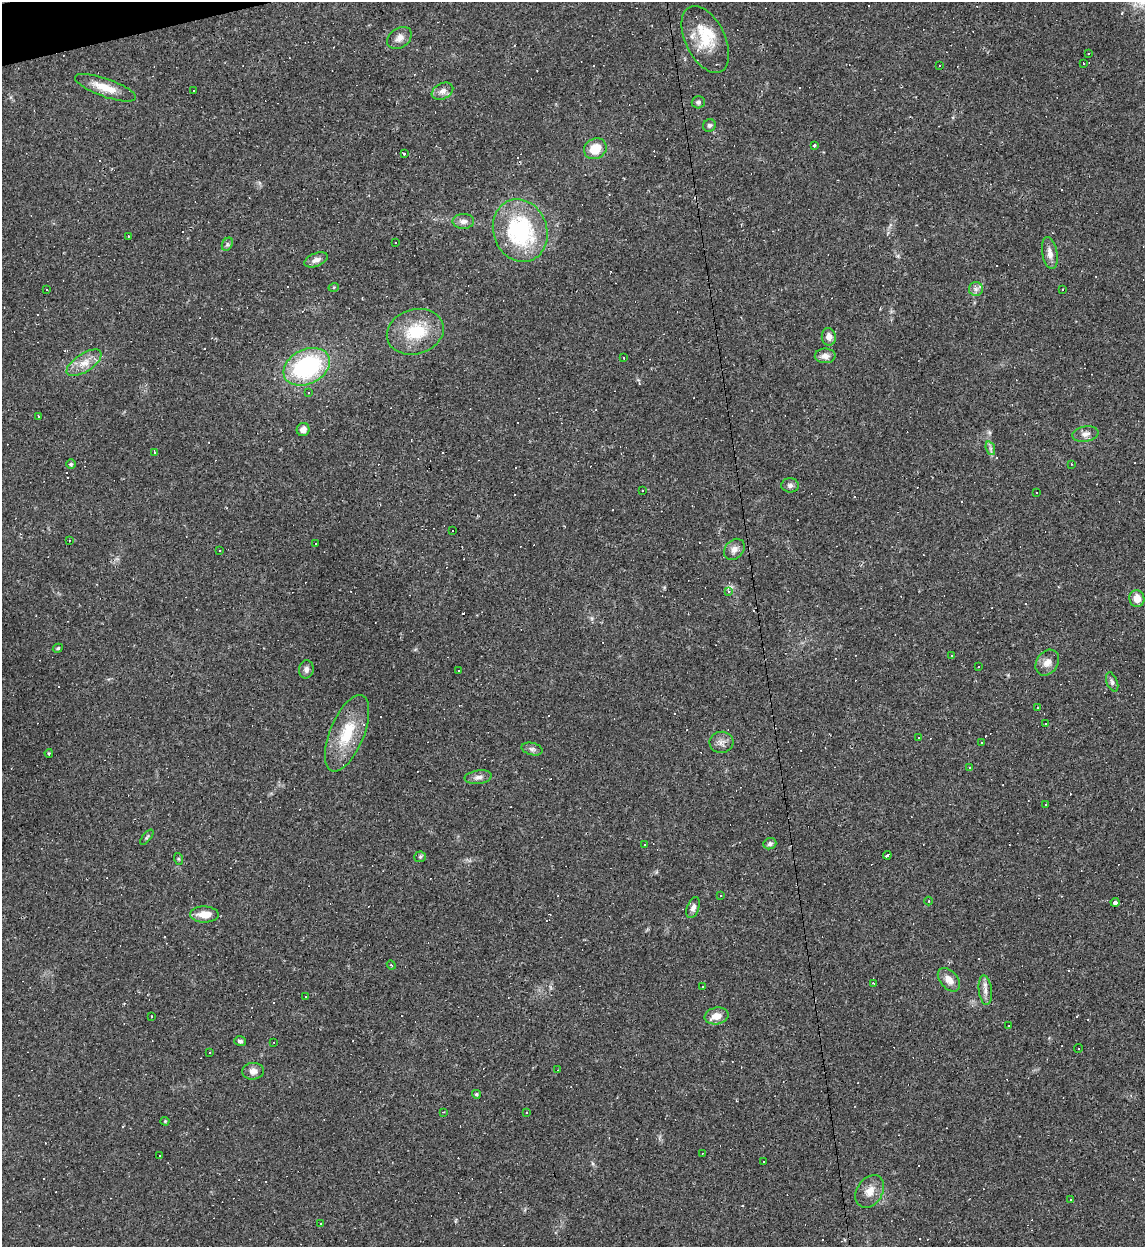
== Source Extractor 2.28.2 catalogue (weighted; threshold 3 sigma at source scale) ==
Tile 11 of 4 x 4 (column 3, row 3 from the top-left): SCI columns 2423-3565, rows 1246-2490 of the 4959 x 4984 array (HDU 1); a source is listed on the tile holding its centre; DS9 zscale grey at full resolution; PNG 1147 x 1249 px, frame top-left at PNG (2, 2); each listed source drawn as its Kron ellipse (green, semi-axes under 4 px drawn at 4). Shown black and unused: <1% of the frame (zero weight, under 2 of 3 exposures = <1% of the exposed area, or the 3 px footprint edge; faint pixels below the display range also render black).
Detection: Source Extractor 2.28.2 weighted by HDU 2 'WHT'; one run over the whole footprint, this tile lists its part. Background 0.0561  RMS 0.0052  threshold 0.0234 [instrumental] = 3 sigma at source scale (4.5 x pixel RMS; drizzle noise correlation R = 1.50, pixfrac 1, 0.05/0.05 arcsec/px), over >= 5 px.
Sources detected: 200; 93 cosmic-ray / hot-pixel residue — neither listed nor drawn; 5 inside a brighter listed object's ellipse — not listed separately; the other 102 listed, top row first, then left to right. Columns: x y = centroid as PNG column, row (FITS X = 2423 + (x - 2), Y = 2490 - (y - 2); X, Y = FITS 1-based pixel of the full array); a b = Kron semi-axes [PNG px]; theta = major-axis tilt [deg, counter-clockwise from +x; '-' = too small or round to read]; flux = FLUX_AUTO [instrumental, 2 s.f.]
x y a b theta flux
399 38 13 9 36 3.5
705 39 36 19 -64 18
1089 53 3 3 - 8.1
1083 63 3 2 - 0.77
939 66 3 2 - 0.56
106 88 32 9 -19 9.2
194 90 2 2 - 0.52
442 91 11 8 26 3
698 102 6 6 - 1.2
709 125 6 6 - 1.1
815 145 3 3 - 6.1
595 149 11 10 - 11
404 154 3 3 - 1.8
463 221 11 7 2 2.6
520 231 32 27 -71 55
128 236 2 2 - 0.4
395 243 3 2 - 0.36
227 244 7 5 62 1
1050 253 16 7 -80 3.9
316 260 12 6 22 2.8
334 287 5 3 - 0.43
47 289 3 2 - 0.57
976 289 7 7 - 1.8
1063 289 2 2 - 0.49
415 332 29 22 16 21
829 337 9 7 -83 3.4
825 356 10 7 2 3.2
624 358 3 3 - 0.88
84 363 20 9 33 6.6
307 367 24 17 26 64
309 392 3 2 - 0.58
38 416 3 3 - 1.4
303 429 7 6 - 2.9
1085 434 13 7 10 2.8
990 448 7 4 -72 1.2
154 452 3 2 - 0.32
71 464 5 5 - 0.94
1071 464 2 2 - 0.29
790 485 9 7 1 1.6
642 490 3 3 - 0.78
1036 493 3 3 - 8.3
453 530 3 3 - 1.8
69 540 2 2 - 0.44
316 543 2 2 - 0.34
734 549 12 9 47 3.2
219 551 3 2 - 0.43
728 592 4 4 - 2.1
1137 598 8 7 - 5.5
58 648 5 4 - 0.7
952 655 3 3 - 1.1
1047 663 14 10 55 4.2
979 667 3 2 - 0.75
306 669 9 7 80 2
459 670 2 2 - 0.49
1112 682 10 5 -69 1.4
1037 708 2 2 - 0.32
1045 724 3 2 - 0.79
347 733 41 17 68 20
918 737 3 3 - 1.9
721 742 12 10 6 2.9
982 742 3 2 - 0.83
532 749 10 6 -14 1.6
49 753 4 3 - 0.63
970 767 3 2 - 0.45
478 777 13 6 8 2.6
1046 804 3 3 - 1.6
147 837 9 4 51 0.88
770 844 6 5 - 1.4
644 845 3 3 - 0.87
887 855 4 3 - 1.9
420 857 6 5 - 0.83
179 859 6 4 -70 0.61
721 896 3 2 - 0.74
929 901 4 3 - 0.43
1115 902 4 3 - 2.1
693 908 11 6 70 2
204 914 14 8 -1 6.5
391 965 5 3 - 0.54
949 980 13 8 -49 4.6
873 983 3 2 - 0.45
703 986 3 2 - 0.35
985 990 15 6 -83 3
305 996 3 2 - 0.43
151 1016 4 2 - 0.35
717 1016 12 8 11 5.1
1009 1025 3 2 - 0.29
240 1041 6 4 -18 1.3
274 1042 2 2 - 0.3
1079 1048 4 3 - 2
210 1053 3 2 - 0.45
558 1070 3 2 - 0.37
253 1071 11 8 6 3.3
476 1094 4 4 - 0.84
443 1112 3 3 - 0.5
526 1112 3 3 - 0.45
165 1121 4 4 - 0.49
703 1153 3 2 - 0.5
160 1155 2 2 - 0.44
764 1162 2 2 - 0.36
870 1191 17 12 57 6.1
1071 1199 3 2 - 0.49
321 1223 3 2 - 0.24
Unlisted compact peaks at least as high as the median listed source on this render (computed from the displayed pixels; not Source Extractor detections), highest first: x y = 898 256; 656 872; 593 1164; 664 587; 989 432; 592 618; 415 649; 1008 675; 11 97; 455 1221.